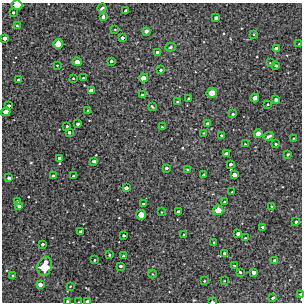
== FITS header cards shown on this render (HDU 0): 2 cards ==
NAXIS1  =                  300 / Width of image
NAXIS2  =                  300 / Height of image

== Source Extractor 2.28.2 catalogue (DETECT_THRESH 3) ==
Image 300 x 300 px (HDU 0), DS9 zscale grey, 1 PNG px = 1 image px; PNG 304 x 304 px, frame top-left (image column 1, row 300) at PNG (2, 3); each listed source drawn as its Kron ellipse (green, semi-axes under 4 px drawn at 4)
Background 4610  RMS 240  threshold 716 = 3 sigma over >= 5 px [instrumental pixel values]
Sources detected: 106; all 106 listed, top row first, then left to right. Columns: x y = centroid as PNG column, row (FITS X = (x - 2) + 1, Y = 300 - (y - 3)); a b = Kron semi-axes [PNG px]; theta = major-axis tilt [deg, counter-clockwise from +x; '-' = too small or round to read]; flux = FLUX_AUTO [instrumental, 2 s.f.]
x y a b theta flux
17 5 5 4 - 200000
102 8 4 3 - 32000
126 11 4 3 - 53000
13 12 3 3 - 27000
103 17 3 3 - 45000
216 18 4 3 - 47000
17 26 3 2 - 16000
115 29 3 2 - 9800
146 31 4 3 - 36000
254 34 4 3 - 14000
4 38 4 3 - 61000
122 38 3 3 - 41000
58 44 5 5 - 180000
299 44 3 2 - 9700
171 47 5 4 - 26000
276 48 4 3 - 57000
157 52 3 3 - 34000
111 61 3 3 - 32000
77 62 4 4 - 110000
270 63 2 2 - 12000
57 65 2 2 - 11000
276 66 3 3 - 22000
161 70 3 3 - 27000
73 78 3 2 - 13000
83 78 2 2 - 12000
143 78 5 4 - 120000
18 80 3 3 - 30000
91 90 4 4 - 67000
212 93 5 5 - 120000
142 95 3 2 - 18000
189 98 3 2 - 17000
255 98 4 4 - 94000
276 100 3 3 - 28000
177 101 4 2 - 10000
268 104 2 2 - 13000
9 106 3 3 - 43000
152 107 3 2 - 16000
88 111 3 3 - 29000
6 112 5 4 - 130000
233 114 3 3 - 23000
207 123 3 3 - 29000
78 124 3 3 - 31000
67 126 3 3 - 17000
162 127 3 3 - 15000
69 132 3 3 - 29000
203 133 3 2 - 10000
258 134 4 4 - 120000
221 135 3 2 - 19000
269 136 5 3 - 41000
293 138 2 2 - 12000
245 144 3 2 - 12000
276 144 3 2 - 17000
226 154 4 4 - 72000
288 155 4 2 - 18000
59 158 3 3 - 50000
94 161 4 3 - 37000
231 164 3 3 - 37000
166 168 3 3 - 25000
187 170 3 2 - 16000
203 175 3 3 - 39000
234 175 4 4 - 88000
53 176 3 3 - 25000
73 176 3 3 - 28000
9 178 4 3 - 52000
126 188 4 3 - 59000
232 192 3 2 - 12000
17 201 4 3 - 44000
224 202 3 2 - 15000
143 204 3 3 - 34000
19 206 4 3 - 48000
271 206 3 2 - 13000
218 210 5 5 - 170000
161 212 3 2 - 9900
178 212 3 3 - 42000
141 215 5 5 - 170000
296 222 3 3 - 28000
263 227 3 3 - 26000
81 232 4 3 - 55000
238 234 4 3 - 50000
124 235 3 3 - 25000
184 235 3 3 - 26000
245 238 2 2 - 12000
214 242 3 3 - 16000
42 244 3 3 - 30000
224 253 4 3 - 31000
109 255 3 3 - 17000
123 256 3 3 - 27000
94 260 3 2 - 16000
275 261 3 3 - 47000
234 265 3 2 - 13000
45 266 9 7 73 460000
120 266 3 3 - 32000
240 272 3 3 - 18000
254 272 4 3 - 64000
152 274 4 3 - 12000
13 276 3 2 - 21000
204 281 2 2 - 13000
224 281 2 2 - 9000
40 285 4 4 - 64000
70 286 3 2 - 10000
300 294 3 2 - 15000
273 298 3 2 - 21000
68 301 3 2 - 25000
87 301 4 3 - 61000
79 302 3 2 - 12000
212 302 4 2 - 17000
At the frame edge (FLAGS 8, measured only in part): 7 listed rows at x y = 17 5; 4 38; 300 294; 68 301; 87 301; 79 302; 212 302